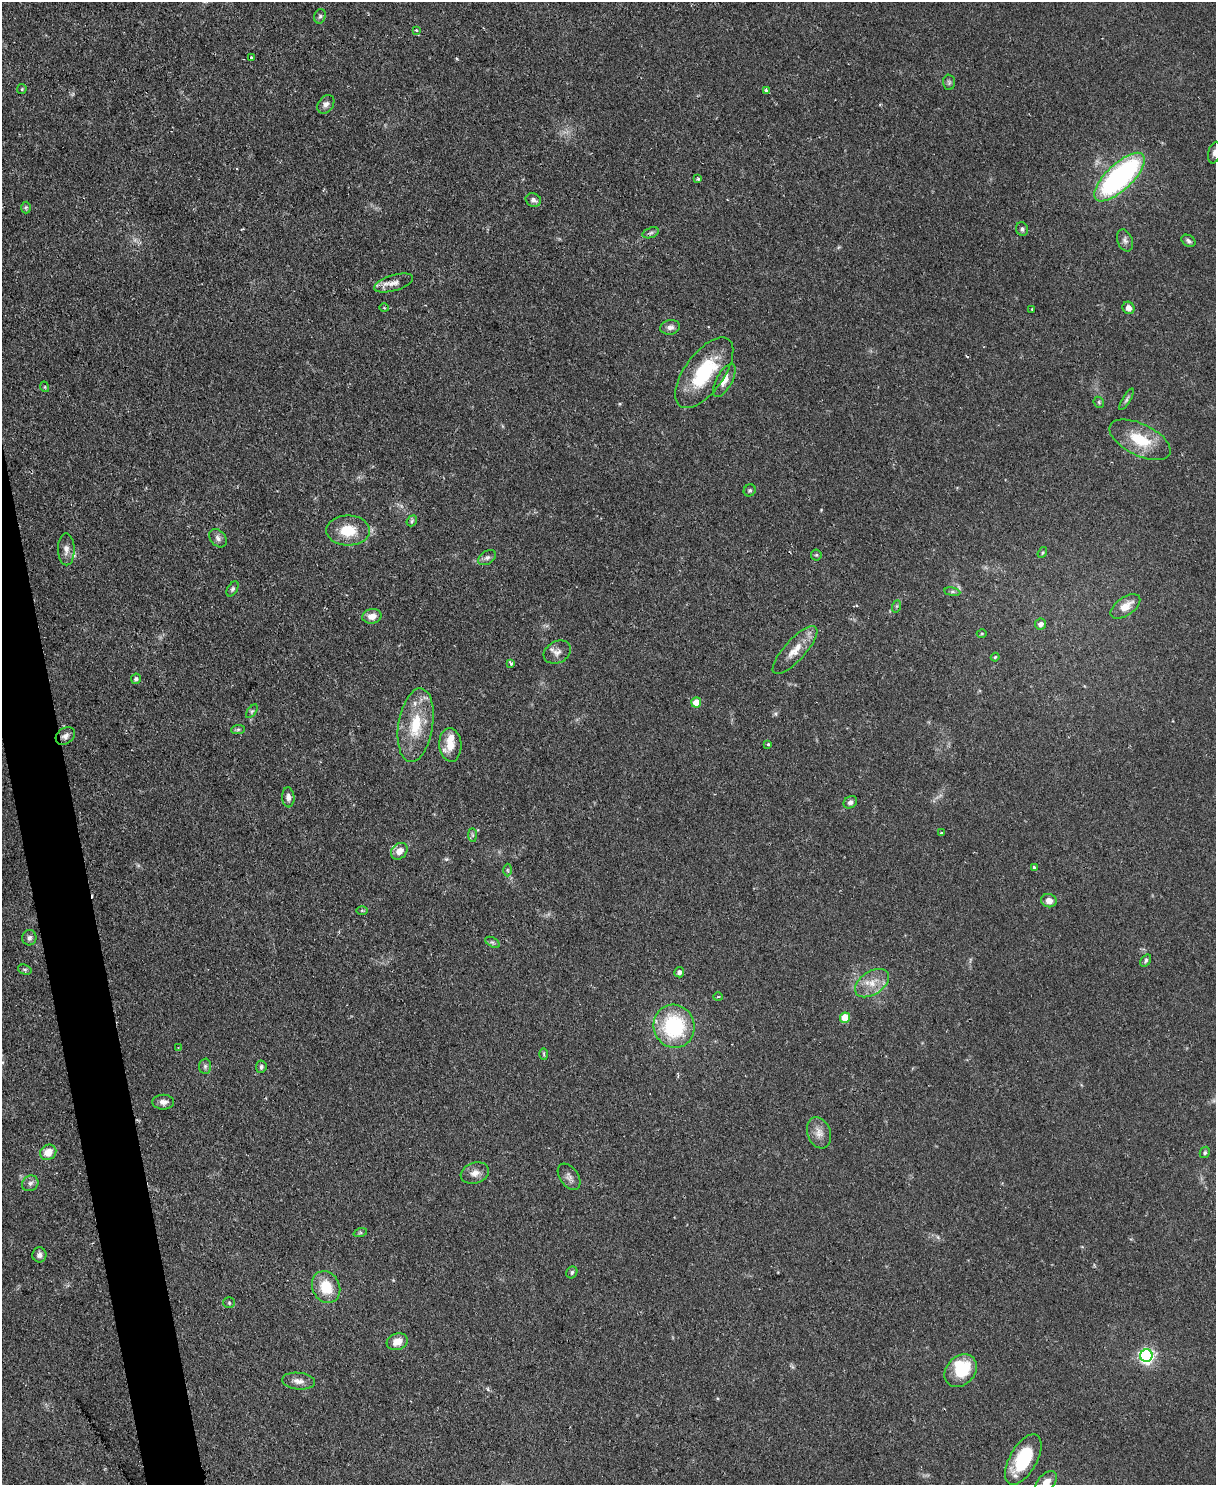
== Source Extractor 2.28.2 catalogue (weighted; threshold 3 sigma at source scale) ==
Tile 7 of 4 x 3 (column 3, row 2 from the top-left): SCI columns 2429-3642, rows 1620-3102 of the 4856 x 4838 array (HDU 1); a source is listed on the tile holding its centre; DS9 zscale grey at full resolution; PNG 1218 x 1487 px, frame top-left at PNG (2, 2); each listed source drawn as its Kron ellipse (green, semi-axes under 4 px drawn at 4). Shown black and unused: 3% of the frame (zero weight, under 2 of 3 exposures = <1% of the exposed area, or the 3 px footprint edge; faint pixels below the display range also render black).
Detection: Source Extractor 2.28.2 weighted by HDU 2 'WHT'; one run over the whole footprint, this tile lists its part. Background 0.0859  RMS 0.006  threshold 0.0271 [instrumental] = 3 sigma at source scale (4.5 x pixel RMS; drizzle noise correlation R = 1.50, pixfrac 1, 0.05/0.05 arcsec/px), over >= 5 px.
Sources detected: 99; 1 too faint to see at this stretch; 1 inside a brighter object's white glare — neither listed nor drawn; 3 inside a brighter listed object's ellipse — not listed separately; the other 94 listed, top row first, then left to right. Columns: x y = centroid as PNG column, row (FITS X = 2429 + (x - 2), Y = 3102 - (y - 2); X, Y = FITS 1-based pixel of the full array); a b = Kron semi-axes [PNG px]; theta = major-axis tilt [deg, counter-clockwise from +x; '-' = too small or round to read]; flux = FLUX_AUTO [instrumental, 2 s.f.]
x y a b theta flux
320 16 7 5 73 1.3
417 30 3 3 - 1.6
251 57 3 3 - 1.3
949 82 7 6 - 1.3
22 89 5 4 - 0.7
766 90 3 3 - 0.93
326 104 10 7 54 2.7
1215 153 11 6 76 2.3
1120 177 32 13 43 120
698 179 3 3 - 0.91
533 200 8 6 -23 2.3
26 207 6 5 - 0.92
1022 229 7 6 - 1.4
651 233 8 5 20 1.5
1125 240 11 7 -68 2.4
1189 241 7 5 -32 1.5
394 283 20 8 16 4.9
384 308 5 3 - 0.58
1129 308 6 5 - 3.2
1032 309 3 3 - 0.88
670 327 10 7 11 2.8
704 373 41 19 54 38
724 380 18 8 61 5.6
45 387 5 3 - 0.56
1126 399 12 4 59 1.5
1099 402 6 5 - 0.82
1140 440 33 15 -26 21
750 490 6 5 - 1.1
412 521 6 4 49 1
348 530 22 15 -1 17
218 538 10 7 -48 2.5
66 549 16 8 -89 3.9
1042 552 6 4 56 0.84
816 555 5 5 - 0.86
487 558 9 6 35 2.2
233 589 8 5 58 1.2
952 592 8 4 -8 1.2
897 606 6 4 71 0.81
1125 606 17 9 35 7.5
372 616 9 7 10 4.8
1041 624 5 5 - 2.6
982 634 5 3 - 0.6
795 650 31 10 48 10
557 652 14 10 29 4.1
995 657 4 3 - 0.67
511 663 3 3 - 2.5
136 679 5 5 - 1.4
696 702 5 4 - 10
252 711 8 4 54 1
416 725 37 17 81 25
238 729 7 4 1 1.2
65 736 10 8 36 2.8
768 744 3 3 - 0.98
450 745 17 11 -85 9.6
288 797 10 6 -85 2.6
850 802 7 5 30 1.9
941 833 3 3 - 0.65
472 835 7 4 -89 1
399 851 9 7 46 5.7
1034 868 3 3 - 2.3
507 870 6 4 -89 0.87
1049 901 8 6 -16 4.2
362 910 6 4 -1 0.76
29 938 7 7 - 2.1
492 942 8 4 -30 1.3
1146 960 6 4 54 1.3
25 970 7 5 -17 1.1
679 972 5 5 - 2.2
872 983 19 11 34 9
718 997 5 3 - 0.59
845 1018 5 5 - 18
674 1026 22 20 -67 50
178 1048 2 2 - 0.42
544 1054 6 4 -89 0.74
205 1066 7 6 - 1.5
261 1067 6 5 - 1.3
163 1102 11 7 0 2.9
819 1133 16 11 -69 5.4
48 1152 8 7 - 8
1205 1152 6 5 - 1.1
475 1173 14 10 18 4.8
569 1177 14 9 -55 3.2
30 1183 8 7 - 2.4
360 1233 7 4 18 0.89
39 1255 7 7 - 2.5
572 1272 6 5 - 1.3
326 1287 16 13 -65 16
229 1303 5 5 - 0.95
397 1342 11 8 18 6.6
1146 1356 6 6 - 170
961 1371 18 14 46 24
298 1381 16 8 -6 4.2
1023 1459 28 13 60 33
1046 1482 13 8 45 6
Isophote crosses this tile's border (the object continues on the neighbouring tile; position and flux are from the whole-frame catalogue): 2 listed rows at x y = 1215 153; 1046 1482